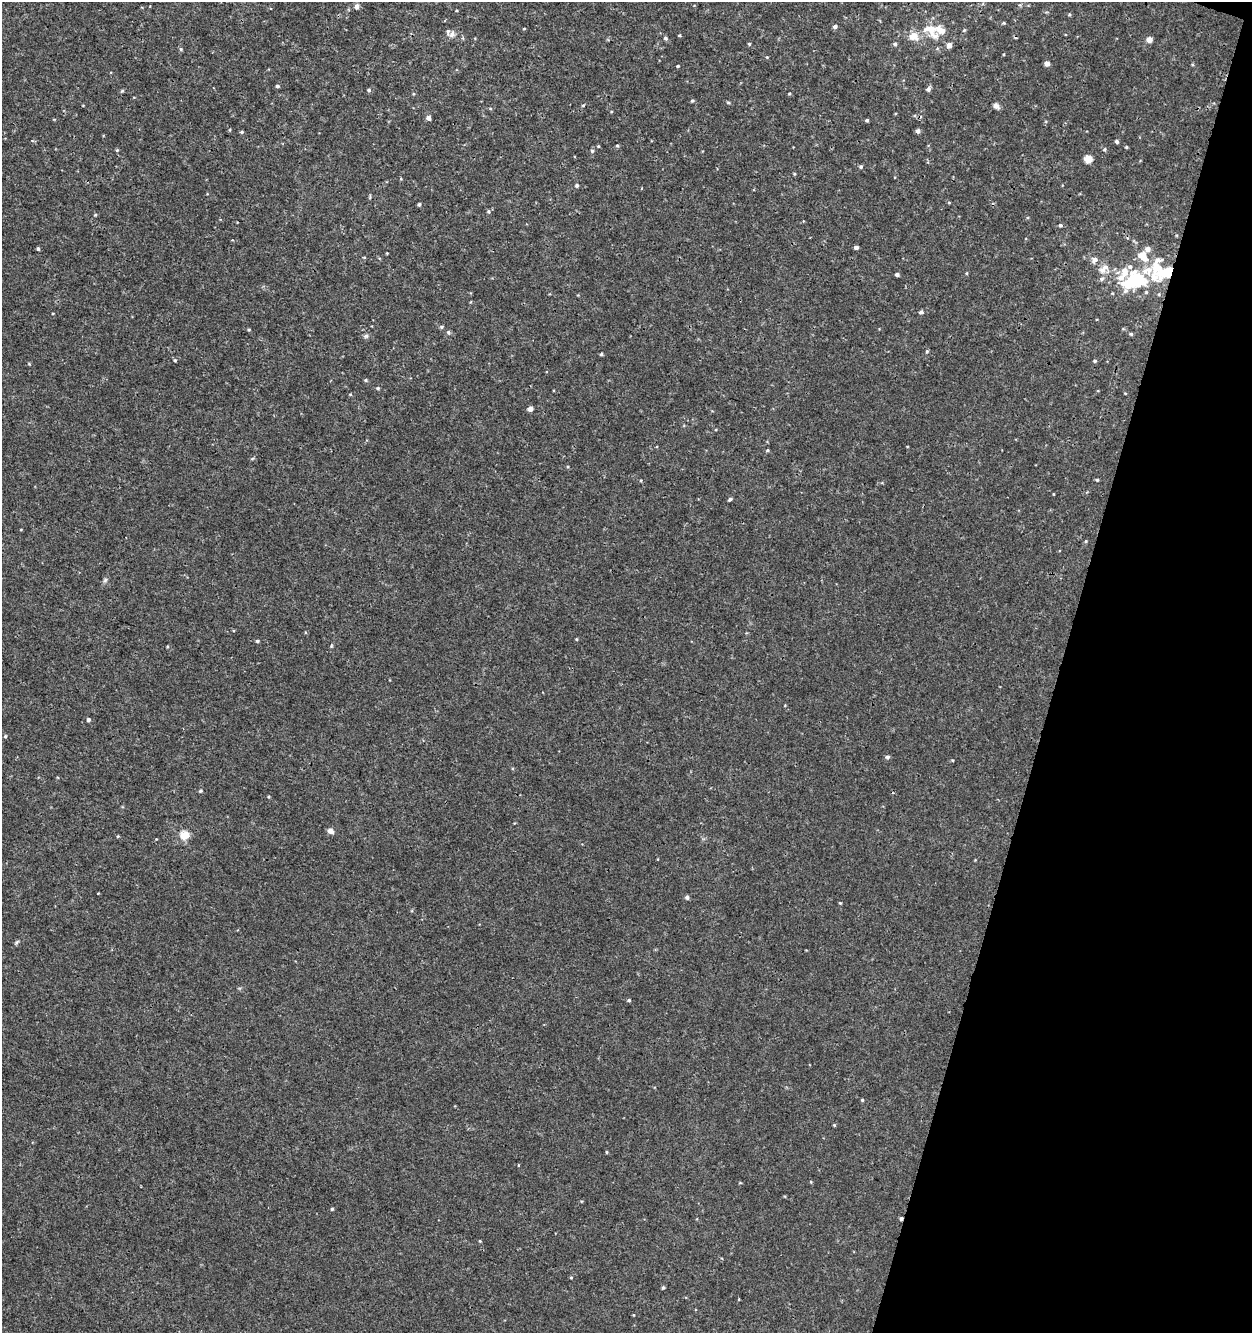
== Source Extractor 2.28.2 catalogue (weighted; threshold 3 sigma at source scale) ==
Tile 8 of 4 x 4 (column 4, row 2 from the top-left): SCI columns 4030-5279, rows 2664-3994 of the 5497 x 5335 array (HDU 1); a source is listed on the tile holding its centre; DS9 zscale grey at full resolution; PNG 1254 x 1335 px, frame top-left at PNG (2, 2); no overlay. Shown black and unused: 15% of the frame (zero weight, under 3 of 4 exposures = <1% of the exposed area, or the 3 px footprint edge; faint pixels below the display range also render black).
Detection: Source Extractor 2.28.2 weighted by HDU 2 'WHT'; one run over the whole footprint, this tile lists its part. Background 5.26e-04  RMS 8.6e-04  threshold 0.00386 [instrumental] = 3 sigma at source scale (4.5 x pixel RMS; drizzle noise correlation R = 1.50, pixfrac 1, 0.0396/0.0396 arcsec/px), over >= 5 px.
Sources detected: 112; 2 inside a brighter object's white glare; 1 cosmic-ray / hot-pixel residue — not listed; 7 inside a brighter listed object's ellipse — not listed separately; the other 102 listed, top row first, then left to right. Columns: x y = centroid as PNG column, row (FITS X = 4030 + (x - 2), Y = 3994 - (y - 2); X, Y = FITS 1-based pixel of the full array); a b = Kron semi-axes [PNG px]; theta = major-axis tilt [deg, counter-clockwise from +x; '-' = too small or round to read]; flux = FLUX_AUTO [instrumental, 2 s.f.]
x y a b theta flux
356 6 7 5 87 0.25
1069 14 4 4 - 0.09
1004 23 4 3 - 0.08
835 26 5 4 - 0.2
524 28 4 3 - 0.06
931 30 23 13 -51 1.8
452 34 8 7 - 0.32
679 35 4 3 - 0.082
914 36 7 7 - 1.2
666 38 5 4 - 0.15
1149 40 5 4 - 0.66
749 44 4 4 - 0.1
895 44 5 4 - 0.14
949 45 5 5 - 0.45
181 49 5 4 - 0.11
767 57 4 3 - 0.069
1047 63 4 4 - 0.49
678 66 3 3 - 0.09
277 86 5 4 - 0.12
928 89 6 5 - 0.24
369 90 5 4 - 0.13
122 91 5 4 - 0.1
692 100 5 4 - 0.11
728 103 6 3 -8 0.11
583 105 5 3 - 0.082
996 106 8 6 -44 0.29
428 118 5 4 - 0.33
867 120 4 3 - 0.13
918 131 4 4 - 0.27
242 132 5 4 - 0.097
1117 141 4 4 - 0.17
617 145 4 3 - 0.1
1104 149 5 4 - 0.12
117 150 5 4 - 0.087
592 151 4 4 - 0.14
1088 159 5 5 - 1.7
861 167 5 4 - 0.13
577 185 5 4 - 0.14
419 204 4 4 - 0.14
488 211 6 4 -90 0.12
95 215 4 4 - 0.088
1060 225 5 4 - 0.13
856 247 4 3 - 0.24
38 249 4 3 - 0.14
1143 256 15 10 -58 1.3
364 257 4 3 - 0.068
1095 260 8 7 - 0.34
1156 267 35 12 83 2.2
1102 270 9 9 - 0.49
1124 271 11 8 85 0.71
967 273 5 3 - 0.075
1167 273 13 9 16 2.4
897 274 4 4 - 0.21
1102 279 7 5 23 0.18
1139 280 16 10 -53 2.7
921 312 5 4 - 0.22
442 327 5 4 - 0.12
249 330 4 3 - 0.09
448 332 6 5 - 0.16
1131 334 4 4 - 0.11
366 336 6 6 - 0.17
927 351 4 4 - 0.1
601 354 4 3 - 0.13
175 360 4 3 - 0.099
1095 361 4 3 - 0.12
366 380 5 4 - 0.11
378 388 4 4 - 0.11
1125 393 5 3 - 0.061
350 394 5 3 - 0.074
530 409 4 4 - 0.5
768 450 4 4 - 0.098
252 459 6 3 20 0.093
1097 480 4 4 - 0.097
730 499 5 4 - 0.14
21 529 4 2 - 0.053
1086 541 4 4 - 0.086
105 580 6 5 - 0.16
576 639 4 3 - 0.065
257 641 4 4 - 0.11
88 720 4 4 - 0.19
5 736 5 4 - 0.1
887 757 5 5 - 0.19
200 791 4 4 - 0.13
269 797 4 3 - 0.089
331 831 7 6 - 0.39
184 835 11 10 - 0.94
118 836 4 3 - 0.085
687 897 4 4 - 0.23
840 903 4 4 - 0.077
17 942 8 3 42 0.13
629 1000 4 4 - 0.13
862 1100 4 3 - 0.092
834 1125 4 3 - 0.085
607 1152 4 3 - 0.082
518 1165 4 3 - 0.055
811 1182 4 3 - 0.072
332 1209 3 3 - 0.11
901 1218 4 3 - 0.18
480 1241 3 3 - 0.087
571 1278 4 3 - 0.076
663 1288 4 3 - 0.12
634 1315 4 2 - 0.051
Overlapping masked pixels (flux is a lower limit): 2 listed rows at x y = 1167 273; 901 1218